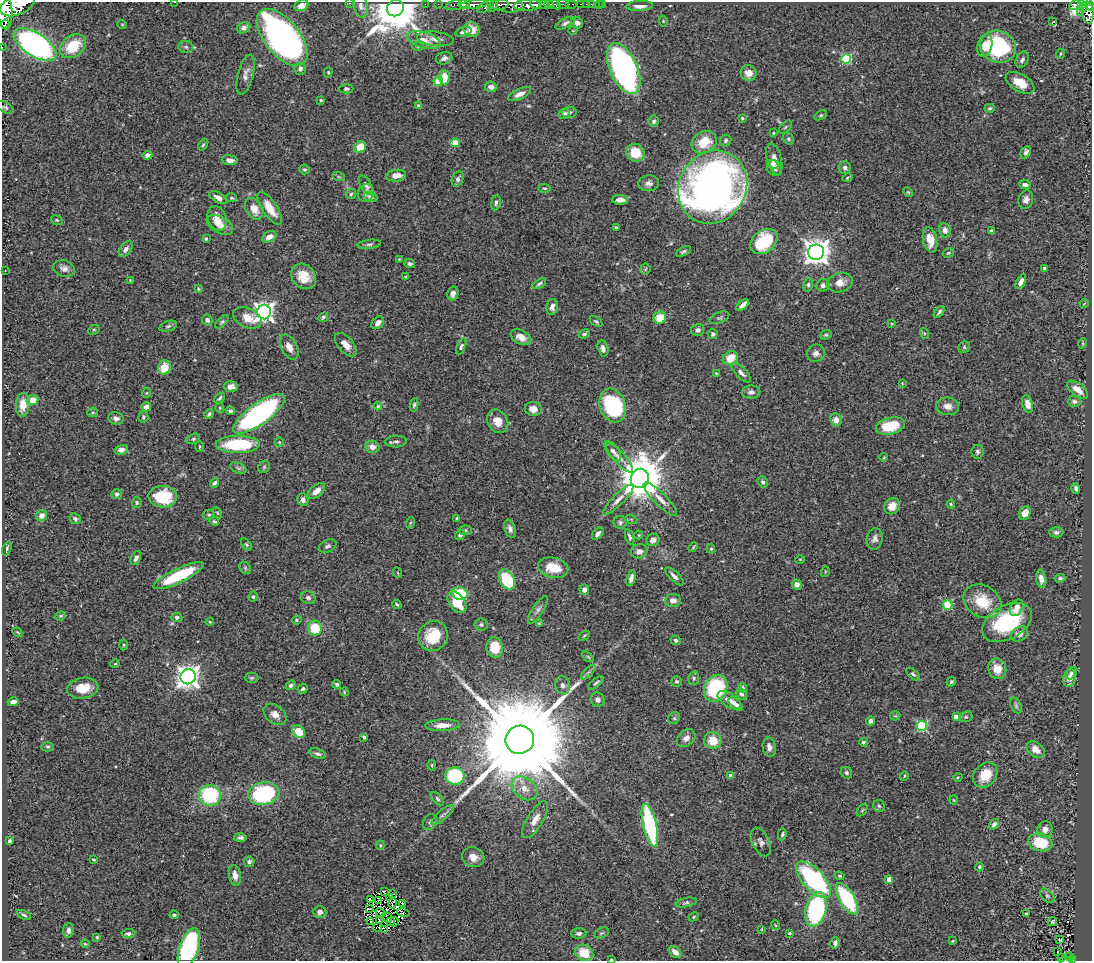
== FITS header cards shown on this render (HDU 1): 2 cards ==
NAXIS1  =                 1090
NAXIS2  =                  959

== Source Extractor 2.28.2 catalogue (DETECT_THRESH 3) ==
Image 1090 x 959 px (HDU 1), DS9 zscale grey, 1 PNG px = 1 image px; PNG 1094 x 963 px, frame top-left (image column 1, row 959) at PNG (2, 2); each listed source drawn as its Kron ellipse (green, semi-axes under 4 px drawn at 4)
Background 0.718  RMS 0.026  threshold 0.078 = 3 sigma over >= 5 px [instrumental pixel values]
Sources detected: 426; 3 with non-positive FLUX_AUTO (blend fragments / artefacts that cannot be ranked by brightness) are neither listed nor drawn; the other 423 listed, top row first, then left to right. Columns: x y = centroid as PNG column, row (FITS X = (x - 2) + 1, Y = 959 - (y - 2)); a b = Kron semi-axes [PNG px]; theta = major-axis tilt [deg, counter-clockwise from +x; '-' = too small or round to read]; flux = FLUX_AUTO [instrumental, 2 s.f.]
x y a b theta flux
174 2 3 2 - 1.8
349 3 3 2 - 180
425 4 2 2 - 11
438 4 2 2 - 4
458 4 12 5 13 620
464 4 5 3 - 530
474 4 14 4 6 1000
499 4 9 6 7 390
549 4 4 3 - 370
555 4 7 4 -29 500
563 4 6 3 -13 180
571 4 6 2 0 81
580 4 3 2 - 22
586 4 2 2 - 5.3
591 4 2 2 - 8.5
599 4 2 2 - 4.2
603 4 2 2 - 6.3
1082 4 4 2 - 83
17 5 18 10 22 4300
509 5 13 7 0 650
528 5 14 5 5 1600
536 5 6 3 -20 640
544 5 5 3 - 510
1075 5 6 4 30 190
301 6 7 5 24 8.5
361 6 12 7 -78 6.7
493 6 6 4 63 180
640 6 13 5 3 13
1090 6 4 3 - 250
486 7 9 5 32 200
1084 7 4 3 - 170
395 8 9 8 - 10000
4 10 19 8 -85 3800
1080 12 2 2 - 43
1088 12 11 6 -82 590
663 21 6 3 -73 1.8
1053 21 3 2 - 1.5
565 23 11 5 26 5.6
577 23 6 5 - 6.7
5 24 4 2 - 150
122 24 5 3 - 1.5
244 28 7 5 28 6.7
471 29 8 7 - 17
573 31 4 3 - 1.4
464 32 8 4 17 6.6
282 37 34 17 -51 840
435 39 18 7 -8 13
424 40 17 7 -17 17
35 44 24 11 -33 540
985 45 11 7 74 17
73 46 14 10 38 55
418 46 6 4 0 2.1
2 47 2 2 - 6.9
186 47 7 6 - 4.4
998 47 18 15 -22 160
1060 54 5 3 - 1.6
444 58 8 6 14 6.4
846 59 5 5 - 140
1022 60 9 6 62 6.3
300 69 6 5 - 5.6
624 69 27 14 -66 720
328 72 5 4 - 1.9
749 73 8 7 - 16
245 74 21 7 76 12
444 77 7 5 -89 29
438 81 4 4 - 40
1020 83 16 8 -30 30
491 87 6 5 - 9.4
346 89 7 4 0 3.2
520 94 12 5 25 12
321 100 4 3 - 2.9
419 106 4 4 - 9.7
5 107 9 5 -28 3.9
990 108 5 4 - 2.6
569 112 7 5 3 4.5
564 114 5 5 - 6.8
821 115 7 4 31 2.5
742 118 4 4 - 2.2
654 121 5 5 - 3.7
785 127 8 4 45 3.1
773 133 3 3 - 1.8
788 139 6 5 - 2.9
726 141 6 5 - 4
704 142 13 10 30 46
455 143 4 4 - 36
203 145 6 4 53 2.8
360 147 6 5 - 35
1026 152 6 5 - 5.9
635 153 9 8 - 41
147 155 5 4 - 9.9
774 159 16 7 -76 17
230 160 8 5 -6 9.9
773 164 6 3 -26 3.4
774 168 8 7 - 6.9
845 168 6 6 - 6.3
304 170 5 5 - 2.8
396 176 10 6 7 13
339 177 6 4 -18 2.3
847 178 5 3 - 1.7
458 179 8 5 66 5.5
649 183 10 8 2 8.3
1025 184 5 4 - 5.8
366 185 11 5 -60 6
713 187 38 33 58 1300
544 188 6 3 -5 2.2
908 192 5 4 - 2
366 193 9 8 - 7.8
351 194 5 5 - 2.7
371 197 7 5 -18 4.8
218 198 9 5 -31 9.7
232 198 5 4 - 2.4
1026 199 9 7 72 8.5
620 200 8 5 -1 13
496 203 7 4 82 4.2
270 208 19 7 -56 31
254 209 12 8 -58 21
217 218 13 9 -71 19
57 220 6 4 -22 2.3
220 225 14 8 -29 17
616 228 4 3 - 3.9
945 230 7 6 - 8.7
991 231 3 3 - 4.7
269 237 7 5 29 14
206 239 3 3 - 2.5
930 240 13 7 -78 25
764 241 15 11 38 91
369 244 12 4 7 4.6
126 249 9 5 53 7.4
683 251 8 4 27 3.4
816 252 8 7 - 2100
948 253 6 4 17 2.2
399 259 3 3 - 1.7
410 264 5 4 - 3.7
64 268 11 8 -15 9.7
645 269 5 5 - 2.6
1045 269 4 3 - 4.1
5 271 2 2 - 1
304 276 14 11 -46 30
406 277 3 3 - 1.6
130 280 3 3 - 1.2
1021 282 8 4 62 8.3
840 283 13 9 17 16
539 284 7 3 31 3.3
808 285 7 4 80 3.8
823 285 6 6 - 7.1
198 289 4 3 - 2.1
453 294 7 5 76 9.1
1084 304 5 3 - 1.2
743 305 7 3 42 10
552 307 8 6 79 8.6
264 312 7 7 - 890
939 312 7 4 50 3.6
323 317 5 4 - 2.9
247 318 15 9 -25 22
660 318 6 6 - 32
719 318 10 5 22 4.3
207 320 5 5 - 4.4
596 321 7 4 -36 2.8
222 322 8 4 45 3.1
378 323 7 5 44 11
892 324 3 3 - 1.4
168 326 9 5 18 3.8
94 330 6 4 27 2.5
698 330 6 6 - 4.8
924 333 5 3 - 1.8
584 334 6 4 21 2.9
713 334 5 5 - 3.6
826 335 6 4 19 2.7
521 337 11 7 -26 14
1083 343 5 3 - 1.8
346 345 14 7 -49 13
461 346 8 4 67 4.3
289 347 13 7 -62 13
964 347 6 5 - 2.9
603 348 8 5 -76 7.5
816 353 9 8 - 7.4
730 358 8 6 31 30
164 367 7 6 - 30
716 373 3 3 - 1.8
741 373 12 5 -44 7.3
902 383 3 2 - 1.2
231 387 7 5 -3 11
1078 390 12 6 -37 18
751 392 9 6 1 7.9
146 393 5 3 - 1.3
219 398 6 3 47 3
33 400 5 5 - 21
1074 401 6 5 - 5
1028 404 9 5 -76 11
23 405 12 7 85 23
414 405 7 4 80 3.3
613 405 17 13 -71 170
378 406 4 4 - 1.8
948 406 11 9 -8 12
146 407 5 4 - 9
220 408 5 4 - 2
533 409 8 7 - 15
230 411 4 3 - 3.7
93 412 5 4 - 2.4
209 414 5 3 - 3.4
259 414 31 10 36 440
143 417 6 5 - 3
116 418 8 6 -17 8.3
836 420 6 6 - 12
498 421 12 10 -59 23
890 426 15 8 13 66
193 439 7 5 16 3.1
396 441 11 6 4 4.9
279 442 5 4 - 2.2
238 444 22 8 0 110
199 447 5 3 - 1.9
372 447 7 6 - 12
121 450 7 4 12 7.4
613 451 11 5 -53 7.5
977 452 7 6 - 4.2
884 457 4 3 - 1.6
619 458 19 6 -48 11
264 467 6 5 - 3.2
238 468 8 5 -24 4.6
640 478 10 9 - 7700
763 482 6 4 -55 4.7
214 483 5 4 - 3.9
1076 488 5 3 - 4.1
316 491 10 5 38 12
117 494 5 5 - 4.5
163 497 14 11 -2 87
660 499 23 6 -45 15
303 500 6 5 - 7.3
618 500 20 5 45 13
137 502 5 4 - 2.5
951 504 4 4 - 1.9
892 506 8 7 - 20
217 513 6 4 -59 2
1025 513 7 5 61 20
209 515 5 5 - 2.8
42 516 5 5 - 12
457 518 4 3 - 1.6
75 519 6 5 - 4.3
631 519 6 4 -18 1.9
214 521 5 4 - 3
620 522 6 6 - 4.4
410 523 6 3 71 1.8
510 529 9 5 -71 7.6
465 530 6 4 10 3.5
1056 532 7 5 1 4.9
598 534 7 4 47 5.7
460 535 5 4 - 5.6
639 535 4 4 - 1.5
630 537 8 4 -70 4.8
875 539 11 8 78 7.7
653 540 7 6 - 8.4
246 545 7 4 -52 2.8
328 546 9 6 26 4.8
693 547 5 3 - 1.9
7 548 7 4 71 3.9
711 549 5 4 - 2.1
639 551 8 7 - 9
136 558 7 4 68 6.1
800 559 5 3 - 1.5
245 568 6 5 - 3.3
553 568 15 10 -12 37
825 572 5 3 - 1.7
398 573 5 3 - 1.5
179 576 27 7 26 110
674 576 12 5 -44 7.9
631 578 8 4 74 6.4
1060 578 5 4 - 3
1041 579 9 5 -78 9
507 580 10 7 -62 99
797 584 5 5 - 9.5
584 590 5 4 - 9.5
460 594 8 6 -13 90
253 597 5 4 - 2.8
308 598 7 6 - 4.7
673 600 8 6 7 12
982 601 20 15 -31 50
457 602 12 7 -54 47
397 604 5 3 - 2.9
947 605 5 5 - 77
1017 608 9 6 60 11
538 610 16 5 56 6.7
61 616 5 4 - 2.3
177 617 5 4 - 4.4
297 620 5 4 - 2.2
210 622 4 3 - 1.8
1007 622 27 16 30 140
539 623 4 4 - 1.6
481 624 6 6 - 3.4
315 628 7 7 - 52
17 632 5 3 - 1.7
1020 634 9 6 36 12
433 636 15 14 - 56
584 636 6 3 36 2
676 640 5 4 - 3.6
124 645 5 3 - 1.8
495 647 10 8 -81 44
588 657 7 3 -37 2.4
115 664 5 3 - 1.7
997 669 10 9 - 21
588 672 9 3 44 4.2
1072 673 7 4 60 4.1
913 674 8 4 -44 3.4
188 677 8 7 - 1500
252 678 7 5 1 3
694 678 7 5 78 3.4
1069 678 9 6 78 15
677 681 5 5 - 4.3
951 682 5 4 - 2.6
596 683 9 3 39 3.5
337 684 4 4 - 3.3
291 685 5 4 - 4.3
562 685 9 7 -76 7.1
83 688 16 10 9 30
716 688 14 11 65 140
743 688 5 4 - 5.3
303 689 5 4 - 3.4
344 692 4 3 - 1.8
741 694 6 5 - 4.9
598 700 7 6 - 6.9
729 700 13 6 -33 16
13 702 5 4 - 9.8
735 704 8 4 -44 7
1016 706 8 5 -64 3.7
275 714 13 8 -40 14
895 716 5 4 - 2.1
956 717 4 4 - 20
966 717 7 5 19 3.2
674 718 6 5 - 2.8
870 721 4 4 - 6.1
442 725 17 6 3 18
922 726 5 5 - 150
299 732 7 5 -46 37
364 737 4 3 - 3.1
686 738 10 7 42 10
520 740 14 14 - 62000
713 740 9 8 - 32
863 742 4 4 - 3.2
48 747 6 4 0 2.8
769 747 10 6 -81 9.8
1036 750 10 7 -38 17
318 754 9 5 -20 5.2
432 765 5 3 - 1.9
846 773 6 5 - 4.2
985 775 14 11 50 35
455 776 9 8 - 130
731 776 4 3 - 10
904 776 5 3 - 1.8
958 777 5 3 - 1.5
525 788 14 10 -38 20
264 794 16 11 8 190
210 795 11 10 - 130
437 799 8 5 -46 3.4
954 800 4 4 - 1.8
879 806 6 6 - 3
862 810 7 3 53 2.3
443 815 14 5 40 6.7
535 820 21 8 58 19
430 822 8 6 61 5.2
994 824 6 4 56 4.9
650 825 22 6 -76 240
1045 829 8 7 - 11
782 834 6 3 79 2.7
240 838 6 4 2 5.1
9 841 3 3 - 3
761 842 15 8 -64 8.9
1040 842 12 9 -14 59
380 845 5 4 - 1.9
473 857 11 10 - 16
94 860 4 3 - 2
249 862 5 5 - 5.7
979 867 4 3 - 2.8
235 875 10 6 -80 10
840 876 5 4 - 2.6
889 879 4 4 - 20
814 880 23 10 -47 270
384 891 3 2 - 2.6
392 894 3 2 - 5.1
1047 896 8 5 -44 3.9
389 898 2 2 - 0.3
370 899 3 2 - 1.2
847 899 18 7 -59 160
379 900 3 2 - 1.2
686 902 11 4 11 4.4
393 903 6 3 77 0.6
403 903 3 2 - 0.62
369 909 3 2 - 0.094
816 909 17 10 76 300
320 912 7 6 - 6.7
380 913 5 2 - 2.1
403 913 6 3 -12 5.2
1026 914 3 3 - 2.4
24 915 7 4 -24 3.9
174 915 4 3 - 2.9
387 917 5 2 - 4.1
694 917 5 4 - 2.1
380 920 4 2 - 2.1
370 921 2 2 - 1.2
391 921 3 2 - 0.27
1052 921 5 3 - 2.5
394 922 5 2 - 1
775 925 5 3 - 1.5
377 927 4 2 - 0.48
762 929 3 2 - 1.2
68 930 7 5 83 6.3
385 930 4 2 - 3.5
579 933 7 5 4 4.4
601 933 7 4 26 2.8
789 933 4 3 - 1.9
128 934 7 4 4 4.4
97 937 4 4 - 1.9
1060 939 4 3 - 1.9
952 941 4 3 - 1.6
835 943 6 4 75 5.5
85 944 4 4 - 1.6
189 948 21 9 72 270
1058 951 2 2 - 1.3
675 952 7 5 -42 13
584 953 9 8 - 39
1061 957 3 2 - 3.2
1070 957 4 2 - 34
1072 959 4 3 - 100
611 960 3 2 - 1.7
1066 960 7 2 0 28
At the frame edge (FLAGS 8, measured only in part): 10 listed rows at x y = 174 2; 349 3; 17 5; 1090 6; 4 10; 2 47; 189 948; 1072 959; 611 960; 1066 960
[3 non-positive-flux detections neither listed nor drawn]